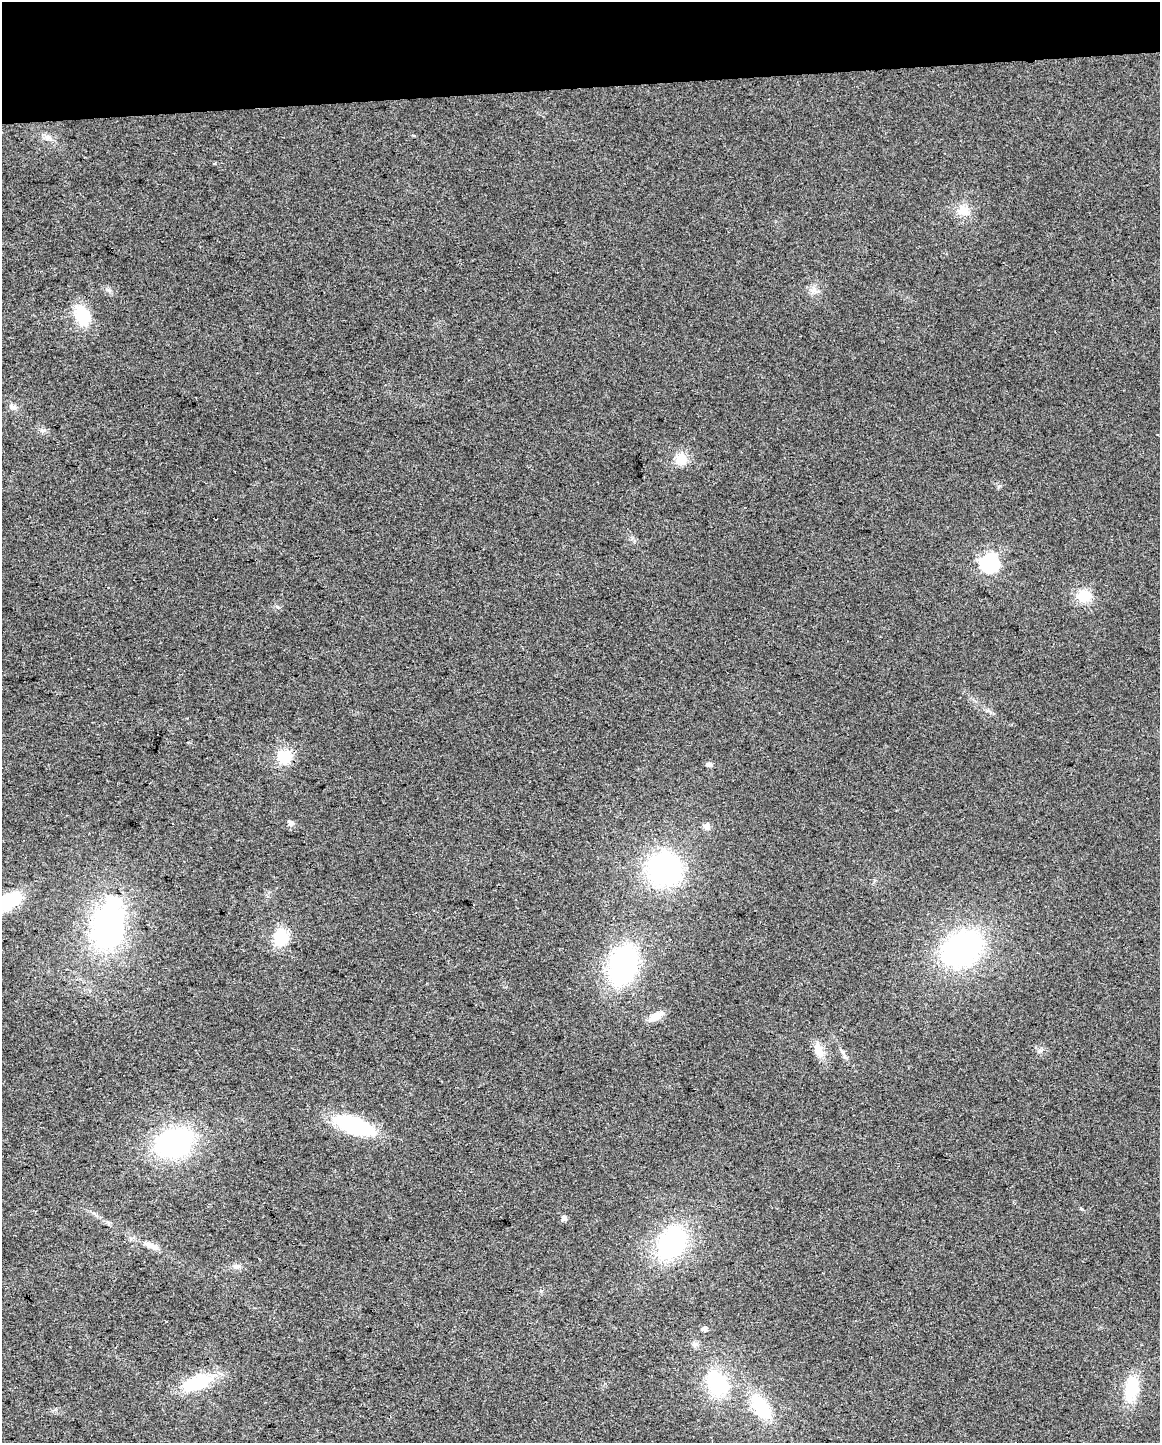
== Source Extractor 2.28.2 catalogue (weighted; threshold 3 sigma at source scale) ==
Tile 3 of 4 x 3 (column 3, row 1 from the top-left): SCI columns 2317-3474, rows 2937-4377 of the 4632 x 4387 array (HDU 1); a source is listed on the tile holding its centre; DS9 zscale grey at full resolution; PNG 1162 x 1445 px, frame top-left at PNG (2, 2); no overlay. Shown black and unused: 6% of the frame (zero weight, under 2 of 3 exposures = <1% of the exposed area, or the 3 px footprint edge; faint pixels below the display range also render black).
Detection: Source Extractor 2.28.2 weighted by HDU 2 'WHT'; one run over the whole footprint, this tile lists its part. Background 0.0281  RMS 0.0062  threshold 0.0281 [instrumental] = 3 sigma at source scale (4.5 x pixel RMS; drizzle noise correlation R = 1.50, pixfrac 1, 0.0396/0.0396 arcsec/px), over >= 5 px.
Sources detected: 39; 1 inside a brighter object's white glare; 1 cosmic-ray / hot-pixel residue — not listed; the other 37 listed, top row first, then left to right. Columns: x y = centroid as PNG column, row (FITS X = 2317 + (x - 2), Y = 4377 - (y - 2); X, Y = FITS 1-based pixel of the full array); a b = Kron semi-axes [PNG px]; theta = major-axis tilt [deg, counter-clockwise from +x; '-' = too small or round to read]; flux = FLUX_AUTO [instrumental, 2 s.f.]
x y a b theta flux
48 138 11 8 17 3.4
215 163 3 3 - 1.2
963 210 16 14 -1 9.1
109 290 9 5 -26 1.8
813 290 11 7 39 3.4
82 315 25 17 -72 23
13 407 10 6 -7 2.3
43 430 7 4 1 1.5
681 459 16 15 - 10
990 563 8 8 - 200
1084 596 19 17 9 13
284 757 15 15 - 18
710 764 8 6 -34 1.6
290 823 6 5 - 2.9
707 826 9 8 - 3
664 869 31 29 -23 120
8 901 22 11 26 50
108 926 36 27 81 150
281 937 17 14 77 22
962 949 40 30 33 150
623 965 38 25 70 110
655 1016 20 8 30 7
819 1050 24 10 -71 8.3
842 1051 9 4 -54 1.6
354 1125 36 14 -20 64
174 1143 34 25 23 110
564 1218 5 5 - 2.9
108 1222 7 4 -19 1.2
672 1243 32 23 56 95
151 1246 22 7 -26 5.7
236 1266 8 6 20 2.1
705 1329 5 5 - 2.5
694 1345 8 7 - 2.1
197 1383 43 18 21 30
717 1383 25 20 -55 45
1131 1389 27 15 79 26
761 1407 32 17 -55 31
Isophote crosses this tile's border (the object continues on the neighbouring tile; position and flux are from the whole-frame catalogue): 1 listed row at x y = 8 901
Unlisted compact peaks at least as high as the median listed source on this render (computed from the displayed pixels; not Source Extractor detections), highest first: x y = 1000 486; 1082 1209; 278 607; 1040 1051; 987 710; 55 1409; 413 135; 541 1291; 632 538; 94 1213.